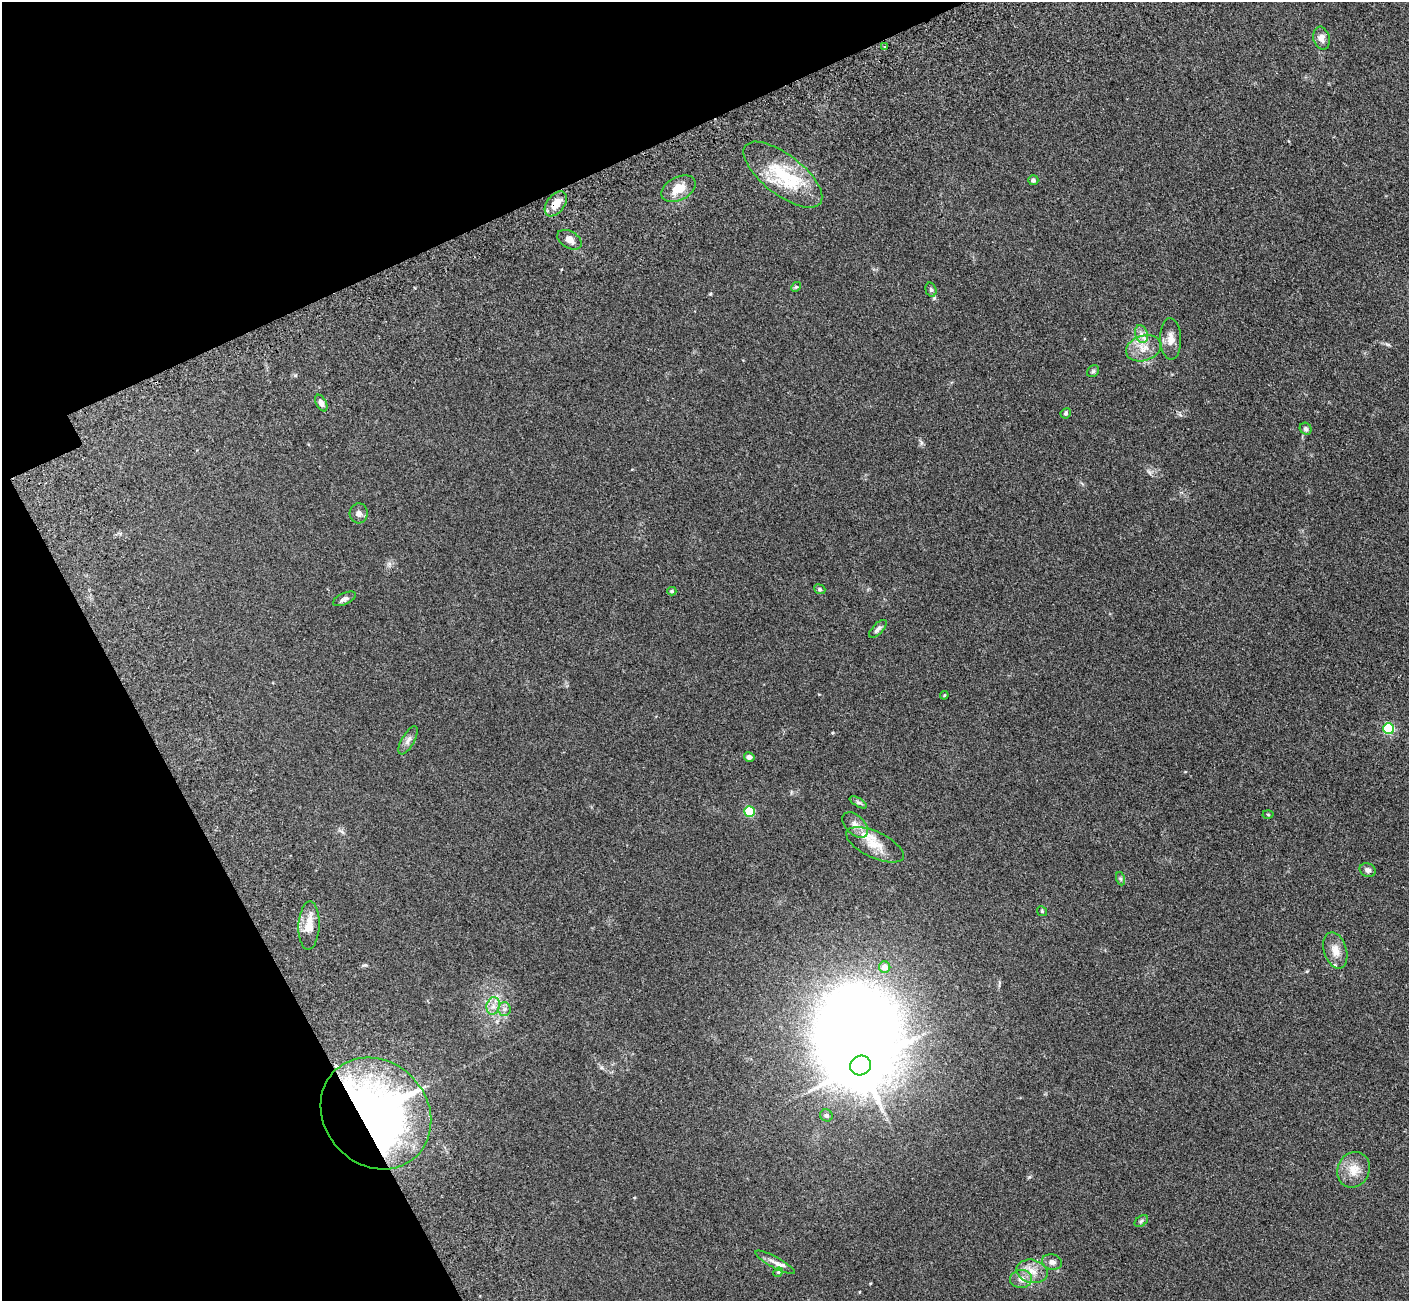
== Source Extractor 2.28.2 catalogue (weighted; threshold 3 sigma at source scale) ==
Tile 5 of 4 x 4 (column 1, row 2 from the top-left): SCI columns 157-1563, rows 3075-4373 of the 5945 x 5933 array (HDU 1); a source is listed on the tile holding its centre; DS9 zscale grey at full resolution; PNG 1411 x 1303 px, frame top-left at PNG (2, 2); each listed source drawn as its Kron ellipse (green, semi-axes under 4 px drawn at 4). Shown black and unused: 22% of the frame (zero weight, under 3 of 5 exposures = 10% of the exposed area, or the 3 px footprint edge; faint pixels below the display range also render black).
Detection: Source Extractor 2.28.2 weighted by HDU 2 'WHT'; one run over the whole footprint, this tile lists its part. Background 0.246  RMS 0.0083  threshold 0.0373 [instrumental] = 3 sigma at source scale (4.5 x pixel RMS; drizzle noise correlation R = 1.50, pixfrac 1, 0.05/0.05 arcsec/px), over >= 5 px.
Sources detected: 52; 1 inside a brighter object's white glare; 1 cosmic-ray / hot-pixel residue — neither listed nor drawn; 2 inside a brighter listed object's ellipse — not listed separately; the other 48 listed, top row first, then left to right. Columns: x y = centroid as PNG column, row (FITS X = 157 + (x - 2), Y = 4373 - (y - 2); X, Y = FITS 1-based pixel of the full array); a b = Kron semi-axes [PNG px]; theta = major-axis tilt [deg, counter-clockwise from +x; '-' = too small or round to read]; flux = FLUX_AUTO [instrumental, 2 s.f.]
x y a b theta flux
1322 38 12 8 -76 4.6
884 46 3 3 - 1.9
783 175 47 20 -38 45
1033 180 5 5 - 1.7
678 189 18 11 27 13
556 204 14 9 54 9.6
569 240 13 8 -30 4.8
796 287 5 4 - 0.91
931 290 7 5 -73 1.5
1141 334 9 6 -73 3.9
1171 339 20 10 -88 7.4
1143 348 18 12 18 11
1093 371 6 5 - 1.3
321 403 9 5 -62 3.7
1066 413 5 5 - 1.5
1306 429 6 5 - 1.5
359 513 10 9 - 3.4
820 589 6 4 -23 1.2
672 591 4 4 - 1.2
345 599 12 5 24 2.7
878 629 11 5 46 2.9
944 695 4 4 - 0.76
1388 729 5 5 - 64
408 740 16 6 61 3.6
749 757 5 4 - 2.9
858 802 9 4 -30 1.6
749 811 5 5 - 44
1268 814 5 3 - 0.77
855 825 15 9 -45 5.5
875 845 31 13 -25 15
1368 870 8 6 -25 2.6
1121 879 7 4 -71 1.3
1042 911 5 4 - 0.9
309 926 24 10 87 12
1335 951 19 11 -73 8.6
885 967 5 5 - 7.3
493 1006 9 6 80 4
504 1009 7 6 - 2.3
860 1065 11 9 29 3000
376 1113 59 51 -47 450
826 1115 6 6 - 1.7
1354 1170 18 16 65 12
1141 1221 7 5 37 1.5
775 1262 22 5 -29 4.7
1052 1262 10 7 -11 3.4
1032 1271 16 11 -13 9.1
778 1272 5 4 - 0.84
1021 1279 11 9 3 5.3
Overlapping masked pixels (flux is a lower limit): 2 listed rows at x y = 556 204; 376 1113
Unlisted compact peaks at least as high as the median listed source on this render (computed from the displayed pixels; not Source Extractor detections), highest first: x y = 1029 1177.